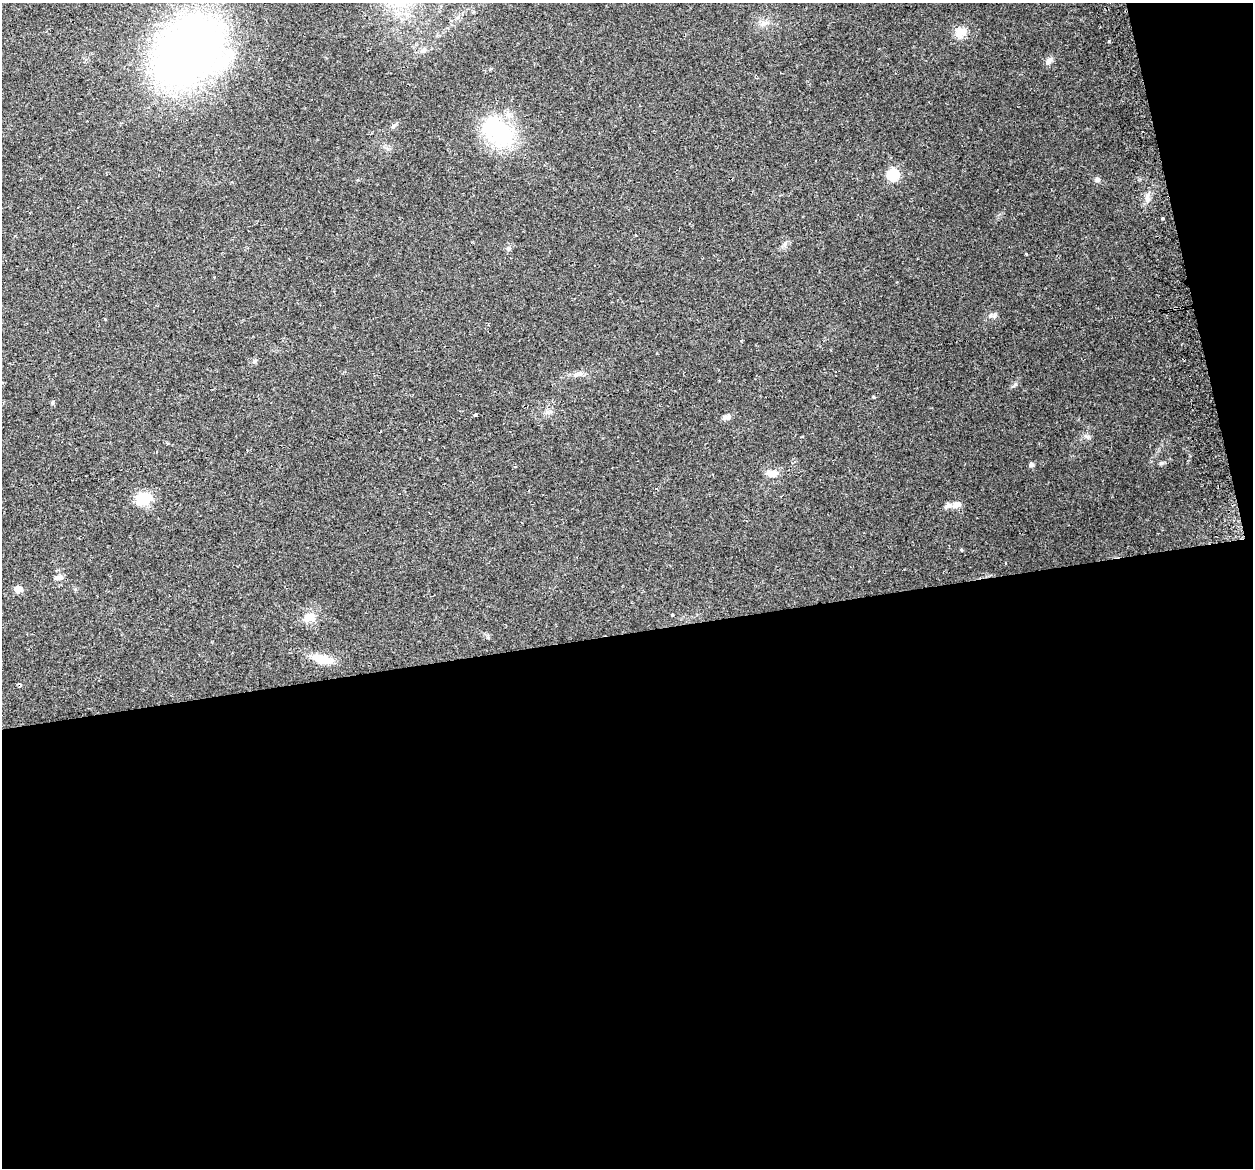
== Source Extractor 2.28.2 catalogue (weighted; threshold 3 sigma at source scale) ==
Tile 16 of 4 x 4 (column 4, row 4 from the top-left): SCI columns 3784-5034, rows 92-1257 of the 5066 x 4797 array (HDU 1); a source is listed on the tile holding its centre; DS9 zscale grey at full resolution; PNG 1255 x 1170 px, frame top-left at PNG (2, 3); no overlay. Shown black and unused: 48% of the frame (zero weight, under 2 of 3 exposures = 2% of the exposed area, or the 3 px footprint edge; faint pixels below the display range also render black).
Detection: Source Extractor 2.28.2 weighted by HDU 2 'WHT'; one run over the whole footprint, this tile lists its part. Background 0.118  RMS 0.011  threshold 0.0497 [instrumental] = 3 sigma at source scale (4.5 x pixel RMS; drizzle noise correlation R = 1.50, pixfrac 1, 0.0396/0.0396 arcsec/px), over >= 5 px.
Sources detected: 29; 1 inside a brighter object's white glare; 1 cosmic-ray / hot-pixel residue — not listed; the other 27 listed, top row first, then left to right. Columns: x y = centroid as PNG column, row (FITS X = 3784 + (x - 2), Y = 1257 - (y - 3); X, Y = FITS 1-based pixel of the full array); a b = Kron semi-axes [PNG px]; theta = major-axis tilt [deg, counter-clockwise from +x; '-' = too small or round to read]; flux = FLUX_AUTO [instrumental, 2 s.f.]
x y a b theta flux
960 32 13 11 27 11
188 51 71 52 38 630
423 51 9 6 38 3.2
1049 61 10 7 65 4.7
502 135 34 33 - 77
893 174 6 6 - 95
1097 180 8 7 - 2.7
1147 198 7 4 72 3.1
1162 218 3 3 - 1.5
636 235 3 2 - 0.7
508 248 6 4 0 1.7
1026 254 3 2 - 1.2
254 361 6 5 - 2
578 374 12 7 10 5.1
53 403 6 4 89 1.6
475 415 3 3 - 8.6
726 417 12 6 0 3.8
1088 437 7 4 -1 2.2
1161 463 7 5 22 1.9
1031 465 5 5 - 2.9
772 473 12 8 0 9.2
143 499 17 14 26 25
956 505 13 9 16 7
59 577 11 6 3 4.3
18 589 5 5 - 15
309 617 17 12 17 12
322 659 28 11 -13 19
Unlisted compact peaks at least as high as the median listed source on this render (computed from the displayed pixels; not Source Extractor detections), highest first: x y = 1109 41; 994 316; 1015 384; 961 550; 785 243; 672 615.